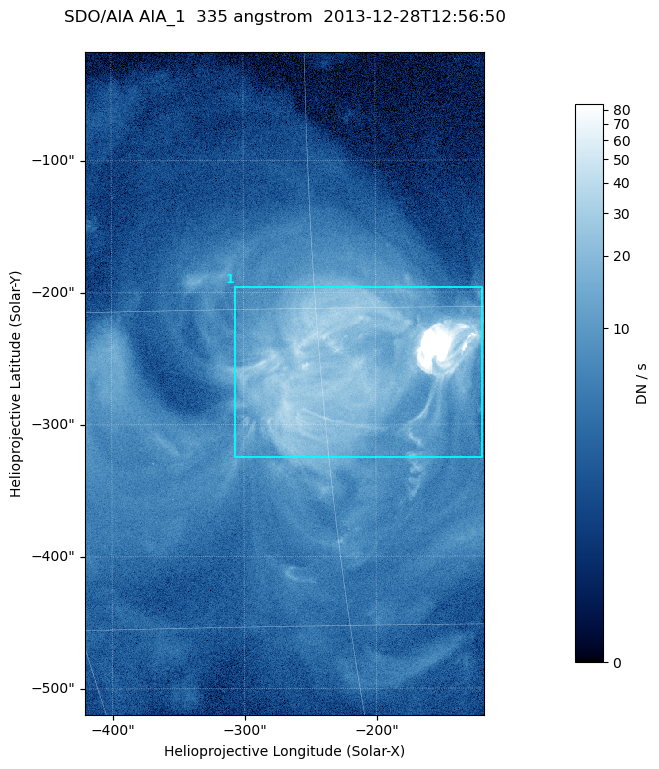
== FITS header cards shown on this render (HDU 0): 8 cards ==
TELESCOP= 'SDO/AIA '
INSTRUME= 'AIA_1   '
WAVELNTH=                  335
WAVEUNIT= 'angstrom'
DATE-OBS= '2013-12-28T12:56:50.62'
CTYPE1  = 'HPLN-TAN'
CTYPE2  = 'HPLT-TAN'
BUNIT   = 'DN / s  '

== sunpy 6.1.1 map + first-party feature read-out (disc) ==
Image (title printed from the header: SDO/AIA AIA_1  335 angstrom  2013-12-28T12:56:50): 503 x 835 px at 0.601 arcsec/px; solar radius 976 arcsec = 1624 px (partial field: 5.1% of the solar disc is inside the frame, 100% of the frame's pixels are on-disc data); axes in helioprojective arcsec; data unit DN / s (BUNIT, on the colour bar)
Orientation: roll -0.142 deg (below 1 deg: not rotated)
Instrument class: DISC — disc imager (sunpy class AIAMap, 335 A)
Bright regions (active regions / flare kernels): reference = the on-disc median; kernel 5 px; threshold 5 sigma = 17 DN / s over a disc level ~3.97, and >= 1.15x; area >= 420 px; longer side >= 6 px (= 3.6 arcsec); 1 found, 1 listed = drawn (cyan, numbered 1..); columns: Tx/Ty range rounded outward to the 2 arcsec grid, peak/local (2 s.f.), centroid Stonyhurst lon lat
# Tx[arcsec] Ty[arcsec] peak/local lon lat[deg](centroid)
1 -308..-118 -326..-196 244 -14 -17